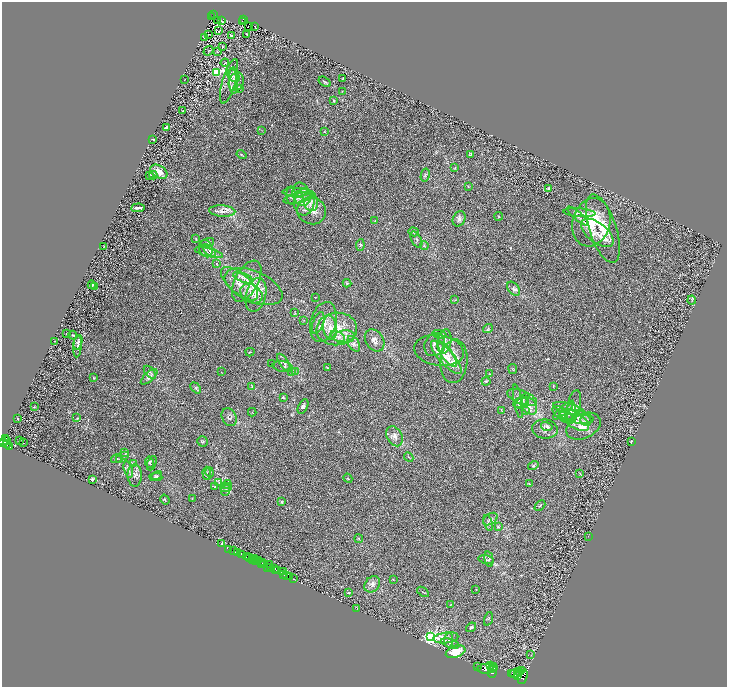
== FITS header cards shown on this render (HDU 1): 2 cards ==
NAXIS1  =                 1450
NAXIS2  =                 1369

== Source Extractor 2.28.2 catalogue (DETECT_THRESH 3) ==
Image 1450 x 1369 px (HDU 1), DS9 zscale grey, zoomed out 1/2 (1 PNG px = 2 x 2 image px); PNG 729 x 689 px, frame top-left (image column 2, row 1369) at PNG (2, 2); each listed source drawn as its Kron ellipse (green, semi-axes under 4 px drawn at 4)
Background 0.432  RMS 0.029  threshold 0.0865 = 3 sigma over >= 5 px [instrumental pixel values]
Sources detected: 276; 31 cannot appear on this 1/2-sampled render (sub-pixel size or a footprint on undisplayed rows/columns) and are neither listed nor drawn; the other 245 listed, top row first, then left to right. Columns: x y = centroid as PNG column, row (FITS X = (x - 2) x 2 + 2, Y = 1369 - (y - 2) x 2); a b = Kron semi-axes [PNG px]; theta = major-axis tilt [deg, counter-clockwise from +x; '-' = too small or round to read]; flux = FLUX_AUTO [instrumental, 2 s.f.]
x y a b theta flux
213 14 3 3 - 57
212 16 2 1 - 4.9
244 19 3 2 - 65
218 21 2 1 - 4.4
222 21 4 1 - 2.4
242 21 2 1 - 5.6
248 26 2 1 - 1.8
255 26 2 1 - 1.7
218 31 2 2 - 72
208 34 2 1 - 11
247 34 2 2 - 4.3
231 36 2 2 - 19
205 38 3 2 - 5.4
222 47 2 1 - 2
208 51 5 2 - 3.5
217 52 3 2 - 2.7
225 63 4 2 - 3.1
217 72 3 3 - 670
233 76 7 5 -48 15
343 78 3 2 - 2.2
185 79 2 1 - 1.8
229 81 23 6 74 59
233 81 13 4 -88 29
236 82 9 7 69 26
325 82 7 3 -33 8
240 89 3 2 - 2.6
342 91 2 2 - 2.2
334 101 4 3 - 4.6
183 111 2 2 - 3
166 127 4 2 - 12
261 130 3 2 - 1.7
324 131 3 2 - 3.2
153 139 2 2 - 16
471 154 3 2 - 2.5
242 155 5 3 - 5.1
455 168 4 2 - 3.5
159 172 9 6 -32 40
149 175 3 3 - 4.6
153 175 4 3 - 13
425 175 6 4 76 11
468 186 3 2 - 2.3
548 188 3 3 - 6.1
296 192 13 3 -1 15
302 194 12 8 -69 46
299 195 3 2 - 6.5
291 196 9 4 -84 12
298 198 15 5 11 22
311 201 10 7 -74 43
304 202 13 10 85 76
138 208 7 2 4 16
222 211 13 5 -4 31
311 211 15 13 -23 71
579 213 16 4 -4 25
498 216 4 2 - 3.5
578 216 13 4 -41 20
459 219 8 6 66 17
375 220 3 2 - 2.9
591 222 24 18 75 210
603 229 36 13 -72 170
414 232 5 3 - 6.5
597 233 19 10 -39 67
196 239 4 2 - 3.4
416 240 9 5 -63 11
207 242 7 3 14 9.9
360 245 6 4 83 7.9
104 246 2 2 - 3.2
424 246 4 3 - 6.2
206 248 9 6 -74 21
209 251 8 4 -43 20
209 253 14 4 -14 24
217 263 4 3 - 5
243 278 10 4 -22 25
247 281 22 11 61 100
347 283 4 4 - 7.3
239 284 23 10 -40 90
92 285 4 3 - 16
95 287 3 2 - 2
253 287 31 15 -23 180
514 289 8 5 -52 15
251 294 12 9 -32 57
256 295 17 10 76 75
315 298 3 1 - 1.5
455 300 3 2 - 2.7
692 300 4 3 - 4.5
295 312 4 2 - 2.8
304 320 2 2 - 1.7
323 322 20 12 75 81
318 323 11 5 70 20
330 328 12 7 -84 48
337 329 20 16 5 150
488 329 5 3 - 7
66 333 2 1 - 2
439 334 7 3 -14 8
73 335 4 3 - 6.9
338 336 8 4 -31 24
344 337 10 6 4 43
375 340 12 8 -57 30
55 341 2 1 - 2.4
444 341 12 7 79 35
78 342 7 4 73 17
354 344 8 5 -60 19
434 344 12 9 62 32
78 346 11 4 85 16
439 350 25 15 -9 110
250 352 4 2 - 4
447 354 15 5 -57 48
446 357 21 7 -48 74
454 361 22 13 85 98
272 363 2 2 - 2.3
284 363 10 4 -57 15
283 366 10 5 -9 15
327 368 2 1 - 1.7
513 369 5 3 - 4.4
295 371 3 2 - 3.4
150 372 8 4 -48 9.7
221 372 2 1 - 1.5
291 372 3 2 - 4.2
489 374 2 2 - 2.2
149 377 10 4 42 17
94 378 3 2 - 3.4
486 381 4 3 - 5.8
252 386 3 3 - 2.9
553 386 4 2 - 3
196 388 6 4 -48 7.9
283 397 3 3 - 5.2
522 397 16 7 -21 36
518 401 17 4 -80 23
522 401 9 4 46 16
521 403 8 5 7 20
529 406 10 7 -53 34
574 406 16 6 78 32
34 407 3 2 - 2.8
303 407 8 4 61 11
569 409 16 5 -15 33
501 410 4 2 - 3.7
525 410 3 2 - 3.2
563 410 13 2 42 11
252 412 4 2 - 2.8
570 412 9 5 70 23
563 415 13 5 -36 26
229 417 9 7 -62 17
576 417 17 6 -11 53
77 418 3 3 - 3.9
18 419 2 2 - 19
575 420 16 7 -33 66
586 420 6 5 - 16
547 426 6 4 -15 11
583 426 18 12 26 77
545 429 13 9 -8 36
395 436 10 7 -62 31
6 439 4 3 - 580
7 441 2 1 - 220
20 441 2 1 - 2.3
202 441 5 5 - 7.4
631 441 4 3 - 5.5
3 442 4 2 - 1000
23 442 2 1 - 44
7 444 4 2 - 500
9 446 3 2 - 270
125 452 4 3 - 4.3
125 456 3 2 - 3.5
409 457 5 2 - 3.4
117 458 6 4 17 8.4
120 460 4 2 - 3.9
149 462 6 3 -80 6.4
152 463 7 4 68 8.2
134 464 3 2 - 4
533 466 5 3 - 6.9
128 469 8 3 -72 12
210 472 5 2 - 5.1
207 473 6 3 -86 9
580 473 3 2 - 2.7
135 475 11 7 -89 25
157 476 5 3 - 7.1
156 477 6 3 -3 7.3
348 478 5 3 - 5.3
92 479 4 2 - 8.9
219 482 4 3 - 6.2
227 484 4 3 - 6.5
529 484 3 3 - 3.5
215 486 4 2 - 2.9
226 488 5 4 - 12
225 490 5 4 - 10
192 498 3 2 - 2.2
165 500 5 3 - 5.6
281 502 3 3 - 5.8
540 506 6 2 42 4.9
490 519 8 5 33 16
488 523 8 4 -74 14
498 527 4 3 - 5.4
588 536 2 1 - 1.2
359 539 4 2 - 4.5
222 543 2 2 - 3.3
229 549 2 1 - 31
234 551 3 1 - 54
238 553 2 2 - 150
242 555 2 2 - 1200
246 557 3 2 - 140
249 558 3 2 - 80
254 558 3 2 - 310
489 559 8 4 -78 9.4
252 560 2 1 - 31
259 560 2 1 - 310
486 560 8 2 -13 7.3
255 561 3 1 - 500
262 562 2 1 - 140
261 564 3 1 - 110
264 564 3 2 - 270
269 564 2 2 - 530
267 567 2 2 - 210
271 568 3 2 - 520
275 568 3 2 - 730
276 570 3 1 - 320
278 570 3 3 - 600
284 572 3 1 - 42
284 574 2 2 - 600
287 575 2 1 - 550
289 577 3 2 - 770
293 579 3 2 - 73
393 579 3 2 - 2.6
372 584 9 7 51 23
476 589 2 2 - 2.1
423 592 7 1 -35 3.9
348 593 4 2 - 3.4
450 605 2 2 - 2.1
357 609 3 1 - 1.6
488 619 7 3 73 5.2
471 627 5 3 - 6.8
431 636 4 3 - 2700
446 638 12 5 8 28
449 640 7 4 87 13
450 643 9 4 -18 14
456 652 10 6 20 85
531 655 3 2 - 3.5
491 666 2 2 - 980
478 667 2 1 - 210
493 667 4 2 - 3100
486 669 8 5 0 13000
492 671 6 3 69 4900
521 671 2 2 - 1400
511 673 2 1 - 1.8
515 673 5 4 - 4000
519 673 3 2 - 1700
518 676 3 3 - 3200
523 677 7 3 68 2200
At the frame edge (FLAGS 8, measured only in part): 1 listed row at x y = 3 442
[31 sub-pixel or undisplayed-footprint detections neither listed nor drawn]